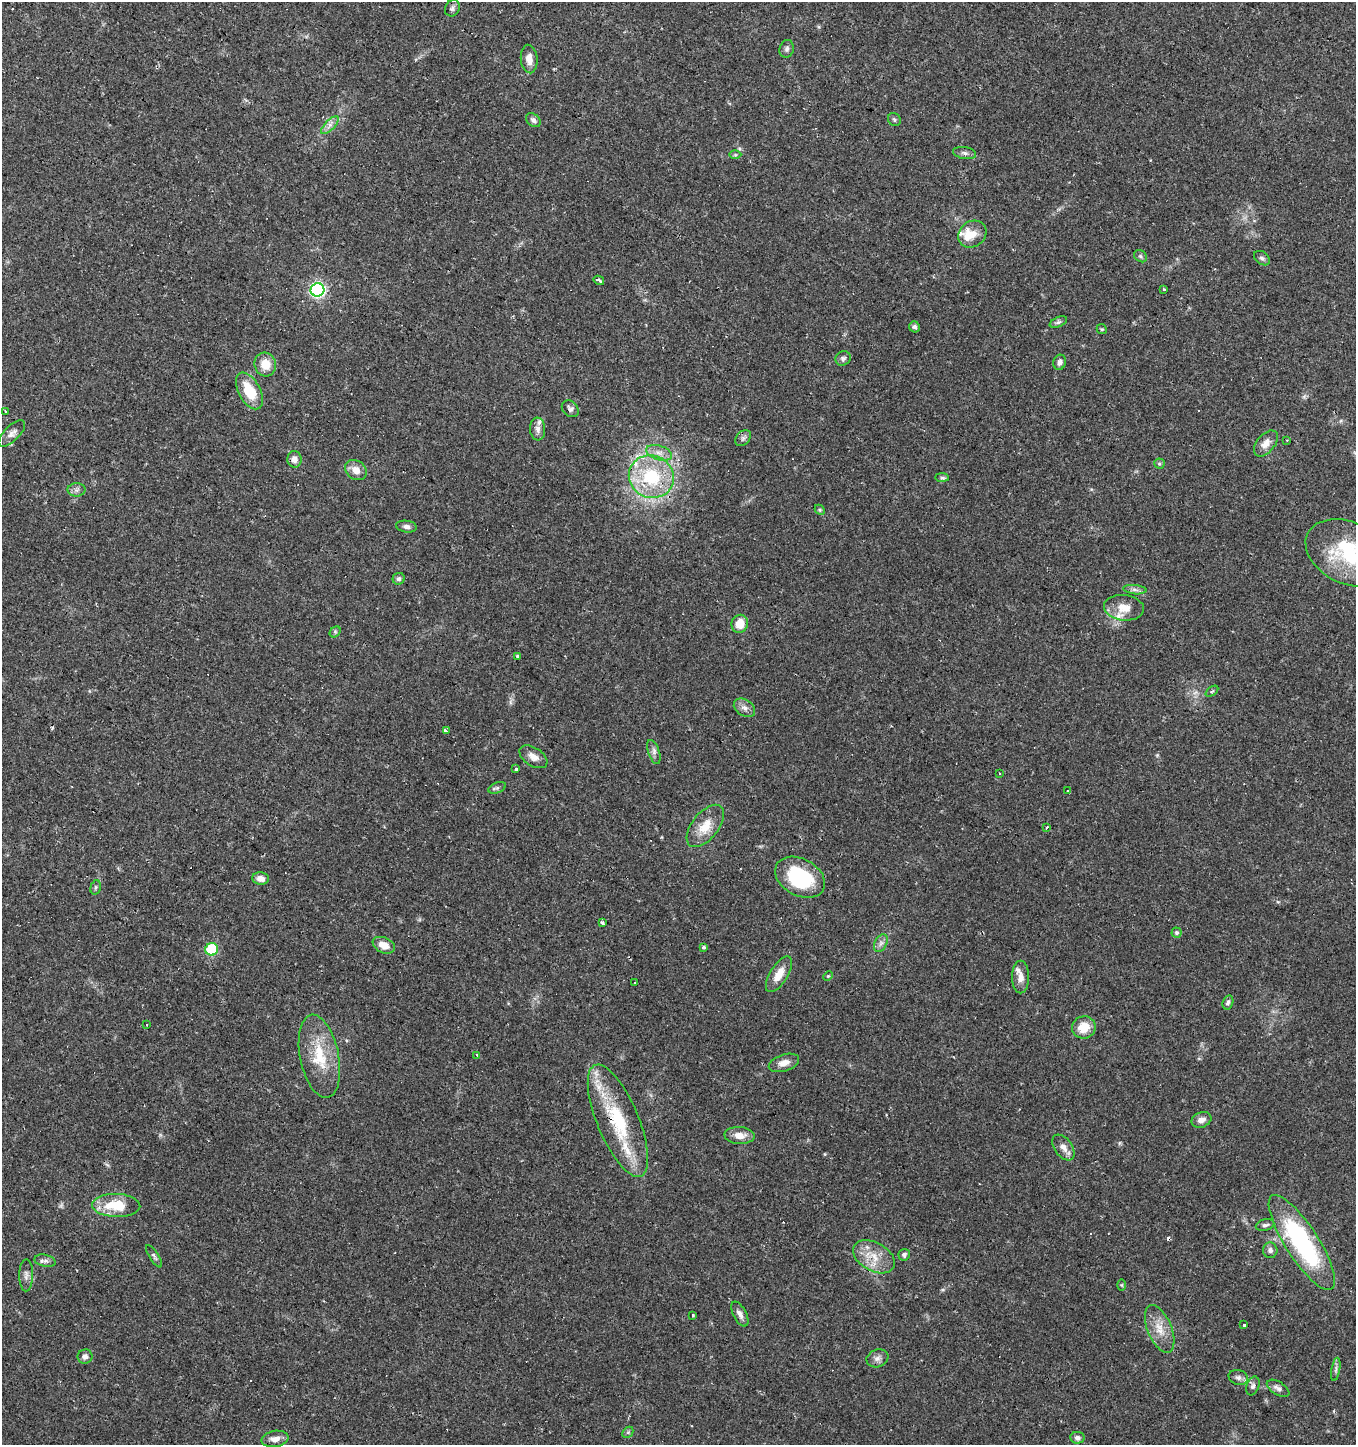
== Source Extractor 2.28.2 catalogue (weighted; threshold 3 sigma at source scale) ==
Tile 11 of 4 x 4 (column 3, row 3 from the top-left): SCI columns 2969-4322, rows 1444-2886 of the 5870 x 5777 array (HDU 1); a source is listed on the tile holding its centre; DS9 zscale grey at full resolution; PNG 1358 x 1447 px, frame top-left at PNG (2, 2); each listed source drawn as its Kron ellipse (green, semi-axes under 4 px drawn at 4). Shown black and unused: <1% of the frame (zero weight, under 2 of 3 exposures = <1% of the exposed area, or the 3 px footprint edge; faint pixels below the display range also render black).
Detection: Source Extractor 2.28.2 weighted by HDU 2 'WHT'; one run over the whole footprint, this tile lists its part. Background 0.0673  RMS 0.0052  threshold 0.0236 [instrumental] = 3 sigma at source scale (4.5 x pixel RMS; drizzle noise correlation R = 1.50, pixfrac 1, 0.0396/0.0396 arcsec/px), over >= 5 px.
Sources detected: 117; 2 too faint to see at this stretch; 6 cosmic-ray / hot-pixel residue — neither listed nor drawn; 8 inside a brighter listed object's ellipse — not listed separately; the other 101 listed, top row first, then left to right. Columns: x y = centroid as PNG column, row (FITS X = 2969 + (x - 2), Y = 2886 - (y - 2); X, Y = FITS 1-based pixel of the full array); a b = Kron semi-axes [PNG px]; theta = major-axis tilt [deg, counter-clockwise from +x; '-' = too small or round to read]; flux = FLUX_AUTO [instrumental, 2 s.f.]
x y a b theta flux
452 8 8 7 - 1.6
787 49 9 7 73 1.6
529 59 14 8 -84 4.6
894 119 7 6 - 1.1
533 120 8 6 -41 2
330 125 11 5 45 2.6
964 153 12 6 -10 1.7
735 155 6 4 0 0.67
972 234 15 12 37 6
1140 256 7 5 -36 1.1
1262 258 9 6 -36 1.5
599 280 5 3 - 1.5
1164 289 3 3 - 1.3
317 290 7 6 - 110
1058 322 9 5 24 1.2
914 327 6 5 - 1.9
1102 329 5 4 - 0.67
843 358 8 7 - 1.5
1060 362 8 6 73 2.1
265 364 12 10 -74 8.8
249 391 20 11 -61 17
570 409 9 7 -43 1.7
5 411 3 3 - 1
538 429 11 7 -86 2.7
12 434 17 7 45 3.3
743 438 9 6 45 1.6
1287 440 3 2 - 0.64
1266 443 15 9 50 4.3
659 453 13 7 -19 3.9
294 459 8 7 - 3.2
1159 464 5 5 - 0.83
356 470 11 9 -35 4.5
651 477 23 21 -25 34
942 478 7 4 -1 1.1
76 490 9 6 1 1.9
820 510 6 4 -46 0.69
406 527 10 6 -7 2
1348 553 44 31 -26 40
399 579 6 5 - 1.3
1135 590 12 4 -5 1.9
1124 608 20 13 -6 7.8
740 624 9 8 - 8.2
335 632 6 5 - 0.81
517 656 3 3 - 0.92
1212 691 7 3 36 0.72
744 708 11 8 -34 3
446 731 4 3 - 22
654 752 12 5 -71 2.1
533 757 15 9 -33 4.3
516 769 3 3 - 20
1000 774 3 3 - 1
497 788 9 5 21 1.2
1067 791 3 2 - 0.79
705 826 25 13 52 10
1046 827 3 3 - 1.3
800 877 26 18 -29 40
261 879 8 6 -6 3.6
96 887 7 5 74 0.92
602 923 4 3 - 1.2
1177 933 5 5 - 0.84
881 943 9 6 60 2.1
384 945 12 7 -24 5.7
703 947 3 3 - 2.1
212 949 6 6 - 34
779 974 20 8 58 7.5
828 976 5 3 - 0.52
1020 977 16 8 90 4.1
635 983 3 2 - 0.55
1228 1002 7 5 73 1.3
147 1025 3 3 - 1.1
1084 1027 12 11 - 9.2
477 1055 3 3 - 3.7
319 1056 42 19 -79 23
784 1063 16 8 18 4.4
1201 1120 10 7 22 2.9
618 1121 60 21 -68 40
739 1135 15 8 -4 5.5
1063 1147 14 8 -54 4
116 1205 24 11 -2 17
1265 1225 9 5 14 1.4
1302 1242 55 16 -57 82
1270 1250 8 7 - 2
904 1255 6 5 - 1.5
154 1256 13 4 -57 1.4
874 1257 23 14 -29 11
45 1261 11 6 -12 1.8
26 1275 16 7 89 2.7
1122 1285 6 4 -89 0.63
740 1314 13 6 -62 2.7
693 1315 3 3 - 1.9
1244 1324 3 3 - 6.5
1160 1329 25 12 -67 8.8
85 1357 7 7 - 2.1
877 1358 11 8 19 2.5
1336 1369 12 3 81 1.4
1238 1377 10 7 -17 2.1
1253 1386 10 6 69 1.7
1278 1388 12 6 -31 2.7
628 1432 6 4 45 0.86
1077 1438 7 5 -8 2
275 1439 13 8 10 4.1
Overlapping masked pixels (flux is a lower limit): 1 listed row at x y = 618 1121
Isophote crosses this tile's border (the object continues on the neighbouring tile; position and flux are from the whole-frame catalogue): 1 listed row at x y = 1348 553